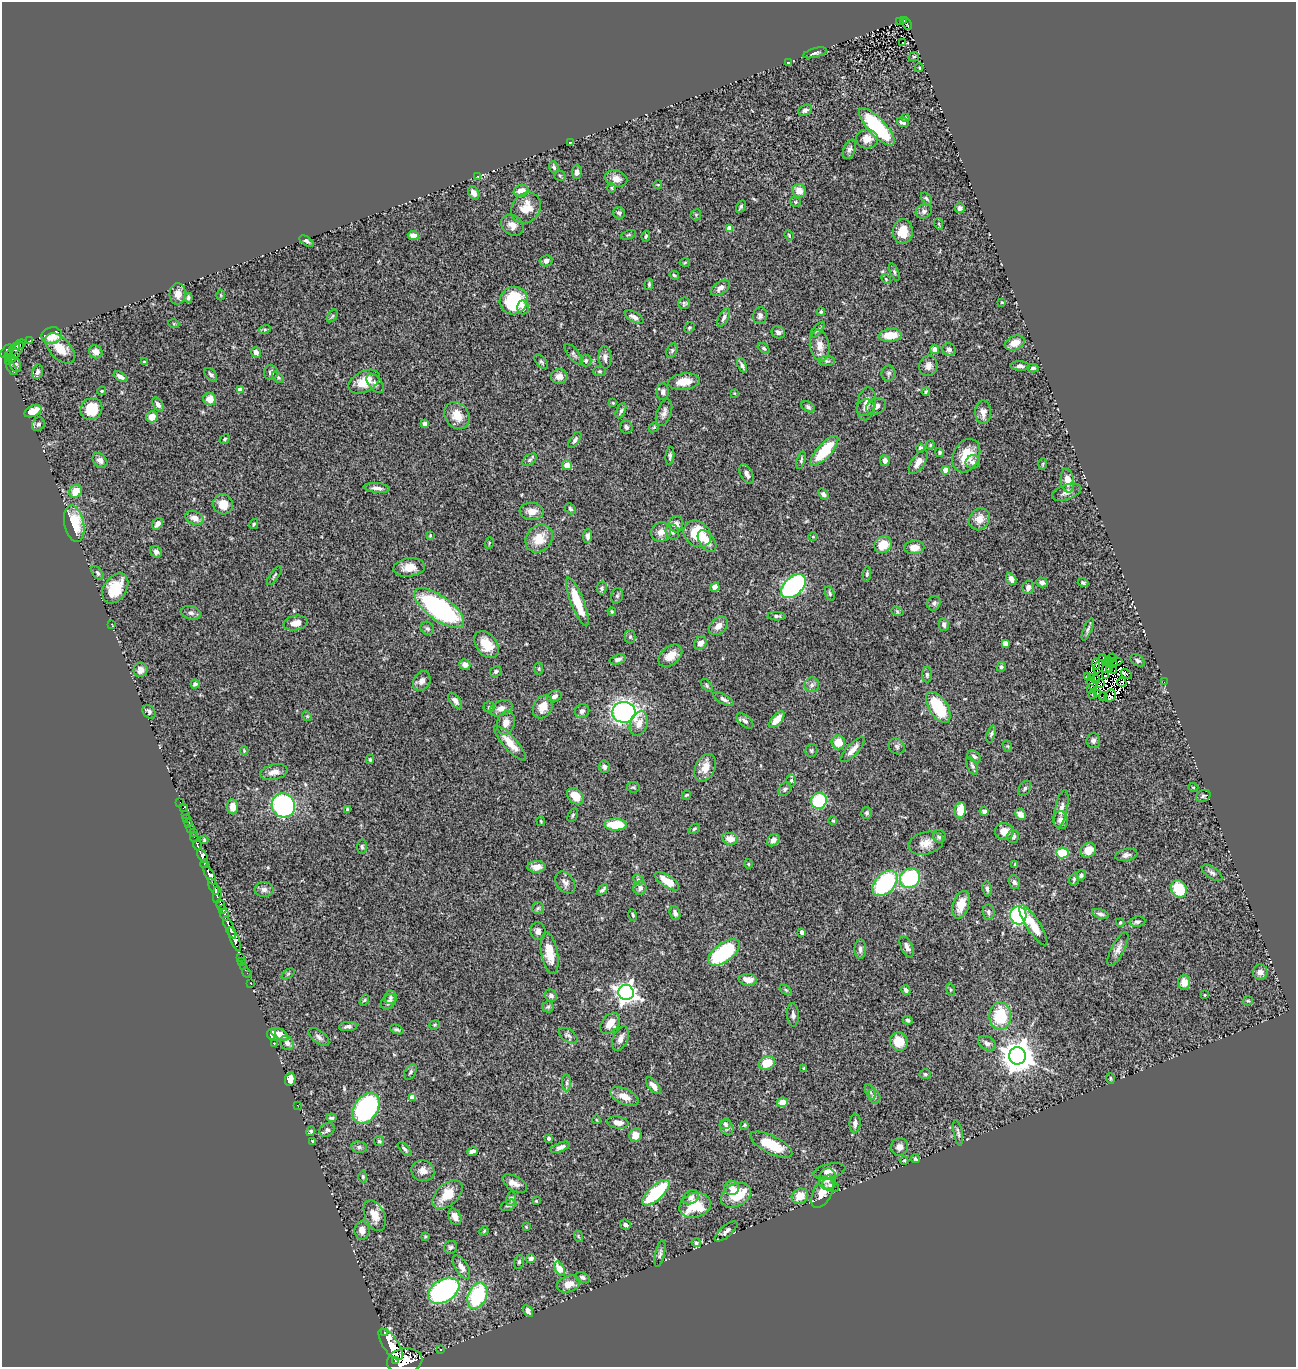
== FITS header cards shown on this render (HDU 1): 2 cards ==
NAXIS1  =                 1294
NAXIS2  =                 1365

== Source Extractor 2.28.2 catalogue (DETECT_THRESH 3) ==
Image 1294 x 1365 px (HDU 1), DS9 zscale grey, 1 PNG px = 1 image px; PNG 1298 x 1369 px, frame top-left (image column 1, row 1365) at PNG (2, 2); each listed source drawn as its Kron ellipse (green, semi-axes under 4 px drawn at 4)
Background 0.653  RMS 0.054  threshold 0.163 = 3 sigma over >= 5 px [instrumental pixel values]
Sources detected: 487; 11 with non-positive FLUX_AUTO (blend fragments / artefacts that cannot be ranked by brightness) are neither listed nor drawn; the other 476 listed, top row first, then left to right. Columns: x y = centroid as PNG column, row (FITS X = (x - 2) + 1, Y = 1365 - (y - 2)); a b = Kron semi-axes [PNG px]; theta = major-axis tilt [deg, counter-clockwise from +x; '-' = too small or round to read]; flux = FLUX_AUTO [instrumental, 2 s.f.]
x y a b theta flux
904 20 4 3 - 37
899 21 3 3 - 9.6
907 24 6 3 -69 89
903 43 3 2 - 5.2
815 53 12 4 15 9.8
914 57 5 4 - 4.2
788 63 3 2 - 2.7
919 68 4 3 - 3.2
805 110 7 5 24 13
905 118 3 2 - 3.6
903 122 6 4 -19 16
877 127 24 8 -47 280
867 139 11 9 0 33
570 142 3 2 - 2.9
849 149 10 6 68 13
554 167 6 4 -68 8.4
577 172 7 5 87 13
478 176 3 2 - 2.5
560 176 5 5 - 5.3
616 179 11 8 -14 30
658 185 4 3 - 2.8
612 188 5 3 - 3.5
521 191 7 6 - 36
799 191 7 6 - 37
474 193 7 5 -59 20
926 198 6 4 -53 6.3
795 202 6 4 -20 5.7
741 207 7 4 63 6.1
526 208 16 13 52 64
960 208 5 5 - 11
924 211 8 7 - 12
619 213 6 6 - 8.9
696 215 6 5 - 5.1
939 224 6 3 -72 4.7
512 225 12 9 -35 30
729 228 4 4 - 65
903 232 12 10 86 61
413 235 5 4 - 24
628 235 8 4 21 5.3
789 235 5 3 - 3.9
646 236 5 3 - 5
307 241 8 4 -34 8
546 261 6 5 - 14
685 262 5 3 - 3.7
894 272 9 4 -67 7
674 275 5 3 - 5.5
886 279 5 3 - 3.6
649 284 6 4 80 5.4
720 288 11 6 37 19
178 294 10 8 88 24
221 295 5 3 - 3.4
188 298 4 3 - 7.6
514 301 14 13 - 240
1002 302 3 3 - 3.2
684 303 6 5 - 6.5
523 307 7 5 89 15
821 312 4 3 - 6.4
332 316 7 4 53 5.4
760 316 8 7 - 12
634 317 10 5 -29 13
724 317 10 5 63 12
174 324 5 3 - 3.5
689 328 6 4 56 5.6
265 329 6 4 18 4.6
817 330 10 4 50 6.6
778 332 7 6 - 12
52 335 10 8 11 68
890 335 11 6 5 79
30 340 3 2 - 7.2
1015 343 10 7 21 36
20 345 7 3 27 50
820 345 16 9 -82 32
60 348 18 10 -46 53
764 348 7 4 -37 6
13 350 9 3 55 160
935 350 4 4 - 30
949 350 7 6 - 11
6 351 8 4 50 490
17 351 10 3 58 170
672 351 8 5 64 7.8
96 352 7 6 - 22
256 352 5 4 - 19
574 354 12 5 -51 9.6
8 356 3 2 - 5.3
605 357 11 6 -89 15
12 359 3 3 - 57
586 360 6 5 - 7.1
8 361 4 2 - 86
827 361 8 5 0 6.3
144 362 4 3 - 4.1
541 362 9 5 -50 6.6
16 365 7 5 -75 9.4
742 365 8 3 -66 9.3
928 366 10 9 - 19
1020 366 9 4 -3 10
11 367 8 3 -62 170
1033 368 6 4 3 6.9
600 371 6 5 - 6.2
37 372 7 5 75 10
271 372 7 7 - 16
888 373 8 7 - 10
211 375 8 5 -48 9.5
559 376 8 7 - 25
120 377 7 4 -30 17
278 377 7 4 -42 5.5
364 382 17 10 27 63
684 382 16 8 8 53
375 383 11 6 -51 13
240 390 4 4 - 26
102 391 4 3 - 4.1
663 392 8 6 87 12
926 392 4 3 - 4.4
734 393 3 3 - 2.8
210 399 6 6 - 41
613 403 3 2 - 3.6
158 404 8 5 -56 13
866 404 16 9 80 30
876 406 10 8 26 21
808 407 7 5 -33 7.8
865 407 9 8 - 17
91 409 11 10 - 82
33 411 9 5 25 44
621 411 8 4 65 7.4
983 412 11 8 -89 25
664 413 14 7 70 18
457 415 14 11 -56 56
152 417 6 5 - 33
38 424 7 6 - 9.3
425 424 4 4 - 10
626 427 7 6 - 10
654 427 6 4 45 5.1
224 439 5 4 - 5.5
575 440 9 4 55 10
930 445 4 4 - 4.4
920 448 4 4 - 10
824 451 19 7 47 140
939 452 5 4 - 5.5
670 456 9 4 84 8.8
966 456 17 13 63 83
100 460 8 6 -44 14
530 460 8 5 37 8
801 460 9 4 72 7.1
885 461 5 5 - 16
918 462 14 6 56 33
973 462 7 6 - 8.9
1043 464 6 4 88 3.8
567 465 5 5 - 38
946 470 4 4 - 69
747 474 11 6 -60 15
1067 481 12 6 -82 41
377 488 13 5 -6 18
76 491 7 6 - 49
1066 492 15 7 19 19
823 494 6 4 -50 9.1
223 504 10 9 - 49
570 509 6 4 -47 6.2
532 511 12 8 -5 35
194 518 9 6 -22 26
979 519 11 10 - 37
74 524 19 9 -78 130
158 524 6 4 54 22
254 524 5 3 - 4.5
676 524 8 7 - 19
661 532 10 9 - 29
672 532 8 6 -68 12
697 534 15 12 -42 150
430 535 3 3 - 3.4
588 536 7 4 84 12
813 537 5 3 - 3.3
539 539 15 13 49 73
707 541 12 7 -55 32
489 543 6 3 73 3.3
883 545 9 8 - 68
914 547 10 7 5 32
156 552 6 5 - 15
409 567 16 9 6 46
97 573 8 4 -53 7.2
867 574 7 4 84 6.9
274 575 11 3 55 5.4
1011 579 6 4 -61 14
1042 582 6 5 - 13
1083 583 5 4 - 5.8
793 586 14 9 42 790
715 587 5 4 - 62
1028 587 6 5 - 16
115 588 16 11 57 95
602 588 6 5 - 6.7
830 593 7 4 -73 7.4
617 596 8 6 74 8.1
577 602 26 6 -68 120
934 603 7 6 - 9.3
439 608 29 12 -36 610
612 611 4 3 - 3.8
897 611 6 4 -20 5.1
191 613 10 6 -17 11
776 616 9 4 -2 8.1
296 623 12 7 11 30
112 625 4 2 - 2.3
944 625 6 5 - 11
718 626 11 7 42 26
427 628 7 6 - 8.1
1088 629 12 4 68 8.9
630 637 6 5 - 7.3
700 643 7 6 - 22
1005 643 4 4 - 34
486 645 15 10 -51 62
670 656 13 9 40 42
1103 658 3 2 - 0.94
1112 658 5 3 - 8.6
618 659 8 4 19 11
1138 660 8 5 -32 9.2
1109 661 2 2 - 3.5
1116 661 6 3 2 1.5
1111 663 7 2 -10 2.3
1096 664 6 2 -83 9.1
465 665 5 5 - 20
1001 667 5 4 - 7
1099 667 7 3 67 9.7
539 668 6 3 89 4.1
1110 669 3 2 - 4.1
141 670 7 7 - 23
496 671 6 5 - 8.4
1114 671 3 2 - 1
1126 674 6 3 -30 15
927 675 8 5 -90 7.4
1105 675 2 2 - 0.68
1088 677 4 2 - 4.5
1092 678 3 2 - 2.5
1095 679 4 2 - 2
422 681 10 8 58 18
1122 682 5 4 - 2.7
1164 682 2 2 - 7.4
195 684 4 4 - 8.4
1092 684 6 2 -65 0.76
1100 684 3 2 - 3.7
707 685 7 4 -48 6.1
812 685 7 7 - 13
1091 688 3 2 - 5.4
1092 694 2 2 - 2.9
1098 694 4 2 - 13
554 696 8 5 29 13
1103 696 4 2 - 0.14
1110 696 6 5 - 4.8
724 699 11 4 -29 11
455 701 9 5 -52 14
489 707 5 5 - 5.2
543 707 12 9 60 37
938 707 17 9 -58 160
501 708 12 7 20 23
582 711 7 6 - 12
149 712 7 5 -51 9.3
624 712 11 10 - 1000
307 716 5 4 - 4.2
777 719 10 5 48 44
745 721 10 5 -40 12
506 723 12 8 76 28
639 723 13 8 70 34
991 734 9 4 71 6.7
1093 740 7 6 - 11
838 742 7 6 - 52
510 743 22 6 -48 54
897 746 8 7 - 10
1007 746 6 4 -70 4.9
811 750 6 6 - 6.5
853 750 16 5 46 26
244 751 4 3 - 3.3
974 756 7 5 -34 9.8
370 759 4 4 - 5.5
972 766 9 5 -67 9.6
604 767 6 5 - 10
705 768 14 9 65 47
274 772 14 7 12 27
791 780 6 4 87 7.1
633 787 6 5 - 6.1
1193 787 5 3 - 3.3
1025 788 8 5 59 7.6
785 789 8 5 52 8.2
686 795 5 3 - 4.1
575 796 9 7 -44 48
1203 796 8 5 26 7.1
819 801 8 7 - 200
180 802 2 2 - 2.7
283 805 12 11 - 690
233 807 7 5 -87 34
183 808 3 2 - 10
1061 809 19 6 78 22
347 810 3 3 - 6.6
960 810 8 5 80 54
984 811 4 4 - 13
867 813 6 5 - 8.2
1020 814 6 5 - 23
185 815 3 2 - 3.4
573 815 7 4 61 6.1
187 819 2 2 - 14
1060 820 9 7 -83 18
541 821 5 3 - 3.3
833 821 4 4 - 4.1
189 824 3 2 - 4.2
615 824 11 6 -2 110
191 829 3 2 - 25
694 829 6 4 32 5.7
1004 831 9 8 - 39
194 832 2 2 - 19
939 836 6 6 - 13
1013 836 6 6 - 10
194 837 5 2 - 76
730 839 8 6 -12 37
204 840 4 3 - 4.5
773 840 7 5 44 17
926 843 18 11 14 41
197 845 5 3 - 120
362 847 7 5 -88 6.8
1088 850 8 6 39 45
1062 853 6 5 - 110
1126 855 11 6 12 13
202 856 7 4 -61 920
205 864 4 3 - 250
748 864 4 4 - 4
1015 864 3 3 - 4.5
536 867 9 5 2 23
1212 873 12 5 -34 12
210 875 10 4 -63 1800
1081 875 5 5 - 8.8
910 878 10 9 - 330
638 879 6 4 -44 6
1074 879 6 4 77 5.2
667 881 14 6 -35 57
1014 882 7 5 -70 9.8
565 883 12 8 -51 18
885 883 15 10 48 390
214 887 9 3 -64 380
640 888 7 6 - 14
264 889 9 7 0 15
987 889 7 4 -81 8.4
1179 889 9 7 -62 120
603 890 6 3 44 7.5
217 895 8 4 88 440
220 904 5 3 - 630
961 905 14 8 73 57
538 908 6 6 - 7.1
223 909 3 3 - 160
988 912 7 6 - 9.4
675 913 7 5 -68 13
1100 914 9 4 -18 10
225 915 6 3 -71 120
633 915 6 3 -75 4.6
1018 915 9 8 - 560
1137 922 8 5 9 9.1
1120 923 4 4 - 4
1033 925 23 7 -57 75
230 928 12 3 -64 1200
538 931 9 7 -83 16
802 932 4 4 - 19
235 939 13 4 -69 1100
907 947 11 5 -64 17
860 949 10 6 88 13
1118 949 19 6 62 23
724 952 18 9 37 300
550 953 21 8 -80 59
240 957 3 2 - 9.3
242 961 3 2 - 23
244 967 4 2 - 6
1260 972 7 7 - 18
247 973 5 2 - 26
288 974 7 4 37 5.3
748 980 9 5 -7 35
1184 982 7 6 - 35
251 984 3 2 - 12
786 990 7 3 -36 4.9
906 990 5 4 - 8.9
951 990 6 4 -72 4.7
626 992 8 7 - 2200
551 995 6 5 - 13
1205 995 3 3 - 2.8
390 997 6 6 - 8.7
364 1000 6 4 59 4.9
1248 1001 5 4 - 4.6
388 1002 9 6 46 14
548 1007 5 5 - 5.9
793 1015 12 6 -87 13
1000 1016 14 11 -90 150
908 1020 5 3 - 7
610 1023 12 8 50 45
435 1025 5 4 - 4.8
348 1026 9 4 5 11
397 1029 7 4 -25 7
271 1034 5 4 - 23
280 1034 9 5 -28 32
568 1036 10 6 -35 10
319 1037 12 6 -38 14
621 1039 13 7 66 21
899 1042 9 8 - 66
287 1043 7 6 - 16
987 1043 9 6 -31 15
274 1044 2 2 - 10
1017 1056 8 8 - 6800
767 1063 8 6 22 69
804 1069 3 3 - 5.1
410 1072 8 5 61 8.6
925 1074 5 4 - 5.7
1110 1078 5 3 - 4
290 1079 7 5 80 28
567 1083 9 4 90 8.3
653 1086 10 5 -50 22
870 1092 8 5 -69 8
624 1096 15 7 -25 44
874 1096 7 5 -61 8.7
412 1097 4 4 - 44
782 1102 5 4 - 35
297 1105 3 2 - 6.2
366 1108 17 11 56 640
331 1118 5 3 - 8.1
597 1120 4 3 - 2.7
618 1123 11 6 -7 25
855 1123 9 5 85 16
725 1124 5 5 - 6
744 1125 3 2 - 4.2
727 1128 8 6 -66 15
327 1130 8 6 39 9.8
311 1131 5 4 - 6
958 1133 13 3 -80 8.9
635 1135 7 6 - 33
549 1138 3 3 - 6.3
313 1141 3 2 - 3.6
379 1141 5 5 - 5.5
771 1145 23 8 -26 100
359 1147 8 5 -9 8.8
560 1147 10 4 21 15
899 1147 9 8 - 21
405 1149 8 4 -44 8.3
472 1151 5 4 - 15
915 1159 4 3 - 7.4
904 1160 4 3 - 2.9
423 1171 11 10 - 27
829 1171 16 7 13 25
363 1177 6 4 -88 5.5
828 1179 11 8 81 24
515 1184 13 7 -30 24
830 1186 9 5 -25 11
732 1188 7 7 - 22
823 1192 18 9 64 52
656 1193 17 7 42 260
448 1194 18 10 42 77
736 1195 16 11 27 120
800 1196 8 7 - 48
691 1197 9 6 36 14
511 1199 7 4 82 6.6
536 1201 4 3 - 2.7
508 1205 8 5 24 8.3
695 1205 16 12 17 130
375 1215 16 9 -67 48
455 1217 8 6 -65 24
625 1225 5 4 - 9.3
526 1227 4 4 - 3.5
362 1231 9 7 -88 24
484 1231 5 3 - 3.7
726 1231 14 5 41 16
425 1236 3 3 - 3.9
578 1236 6 3 -71 3.9
696 1243 5 4 - 7.1
450 1247 7 6 - 8.8
660 1254 13 4 77 10
531 1259 5 4 - 12
519 1262 7 4 75 7.3
461 1267 13 6 -59 20
560 1269 8 4 -63 89
582 1277 7 5 -24 8.2
568 1284 12 8 17 40
444 1291 17 11 31 740
477 1296 13 9 67 270
528 1311 6 4 -59 15
384 1333 3 3 - 83
391 1344 18 7 -56 3900
441 1350 3 2 - 23
395 1361 2 2 - 310
405 1361 18 12 10 6100
At the frame edge (FLAGS 8, measured only in part): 1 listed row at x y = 405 1361
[11 non-positive-flux detections neither listed nor drawn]